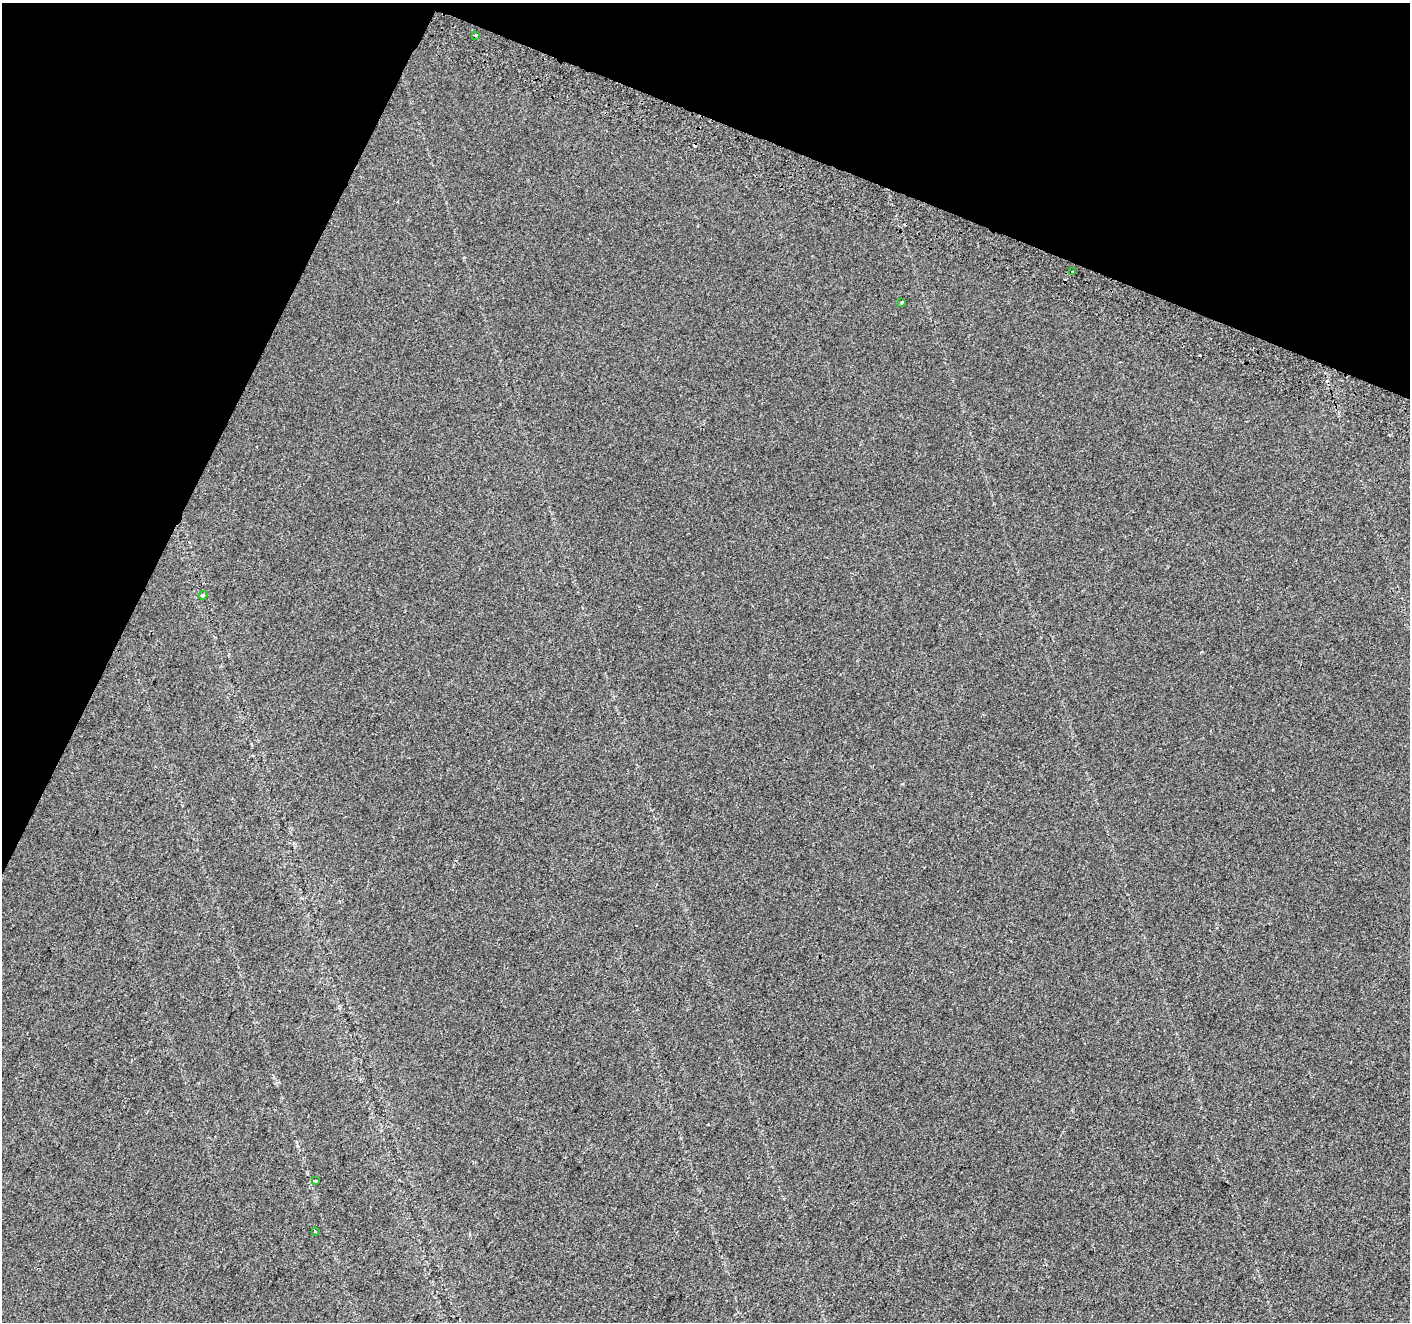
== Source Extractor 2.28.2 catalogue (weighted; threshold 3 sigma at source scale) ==
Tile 2 of 4 x 4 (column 2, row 1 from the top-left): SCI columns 1426-2833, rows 4205-5524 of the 5675 x 5835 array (HDU 1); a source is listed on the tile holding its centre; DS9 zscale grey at full resolution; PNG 1412 x 1324 px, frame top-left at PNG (2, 3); each listed source drawn as its Kron ellipse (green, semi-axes under 4 px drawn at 4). Shown black and unused: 21% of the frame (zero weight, under 2 of 3 exposures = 2% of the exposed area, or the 3 px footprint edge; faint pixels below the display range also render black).
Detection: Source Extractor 2.28.2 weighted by HDU 2 'WHT'; one run over the whole footprint, this tile lists its part. Background 0.00739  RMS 0.0069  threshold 0.0312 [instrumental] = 3 sigma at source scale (4.5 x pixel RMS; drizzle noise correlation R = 1.50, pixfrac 1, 0.0396/0.0396 arcsec/px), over >= 5 px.
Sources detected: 10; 4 cosmic-ray / hot-pixel residue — neither listed nor drawn; the other 6 listed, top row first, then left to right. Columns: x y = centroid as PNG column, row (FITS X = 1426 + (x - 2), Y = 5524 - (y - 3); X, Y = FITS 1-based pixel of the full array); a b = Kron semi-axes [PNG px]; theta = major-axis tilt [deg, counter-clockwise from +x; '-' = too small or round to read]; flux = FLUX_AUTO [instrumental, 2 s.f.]
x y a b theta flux
476 35 3 3 - 2.7
1072 272 3 3 - 3.2
902 302 3 3 - 1.9
203 595 4 4 - 1.7
316 1181 3 3 - 3.8
315 1231 4 2 - 0.73